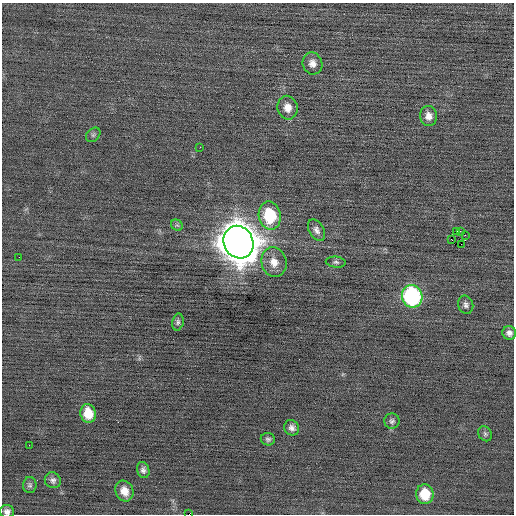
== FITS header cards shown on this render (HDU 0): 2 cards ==
NAXIS1  =                  512 / Axis length
NAXIS2  =                  512 / Axis length

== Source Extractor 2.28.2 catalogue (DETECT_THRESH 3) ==
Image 512 x 512 px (HDU 0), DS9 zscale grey, 1 PNG px = 1 image px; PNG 516 x 516 px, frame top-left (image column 1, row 512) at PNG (2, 3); each listed source drawn as its Kron ellipse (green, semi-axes under 4 px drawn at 4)
Background -0.0168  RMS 0.67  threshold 2.01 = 3 sigma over >= 5 px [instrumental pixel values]
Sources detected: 34; all 34 listed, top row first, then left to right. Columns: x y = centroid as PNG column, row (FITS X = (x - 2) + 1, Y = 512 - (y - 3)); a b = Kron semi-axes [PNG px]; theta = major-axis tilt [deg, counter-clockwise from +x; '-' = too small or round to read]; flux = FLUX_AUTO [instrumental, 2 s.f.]
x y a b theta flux
312 63 11 10 - 310
288 108 12 10 -78 440
429 116 10 8 -82 330
93 135 8 6 45 100
200 147 3 2 - 36
270 216 14 11 -78 2400
177 225 6 5 - 75
316 230 11 7 -61 220
456 231 2 2 - 42
460 231 3 2 - 910
465 235 2 2 - 1000
451 239 3 2 - 550
238 242 17 14 -62 130000
461 244 2 2 - 63
19 257 2 2 - 36
274 262 15 12 -75 570
336 262 10 5 -6 110
412 296 11 10 - 6900
466 305 9 7 -75 160
178 322 8 5 77 110
509 333 7 6 - 200
88 413 9 7 -76 870
392 421 8 7 - 130
292 428 8 7 - 200
485 434 8 6 -57 100
268 439 7 6 - 110
29 445 2 2 - 93
143 470 8 6 -72 160
53 480 8 7 - 160
30 485 8 7 - 120
124 491 11 8 -65 470
425 494 10 9 - 1200
7 511 7 6 - 190
189 514 2 2 - 210
At the frame edge (FLAGS 8, measured only in part): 2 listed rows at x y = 7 511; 189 514